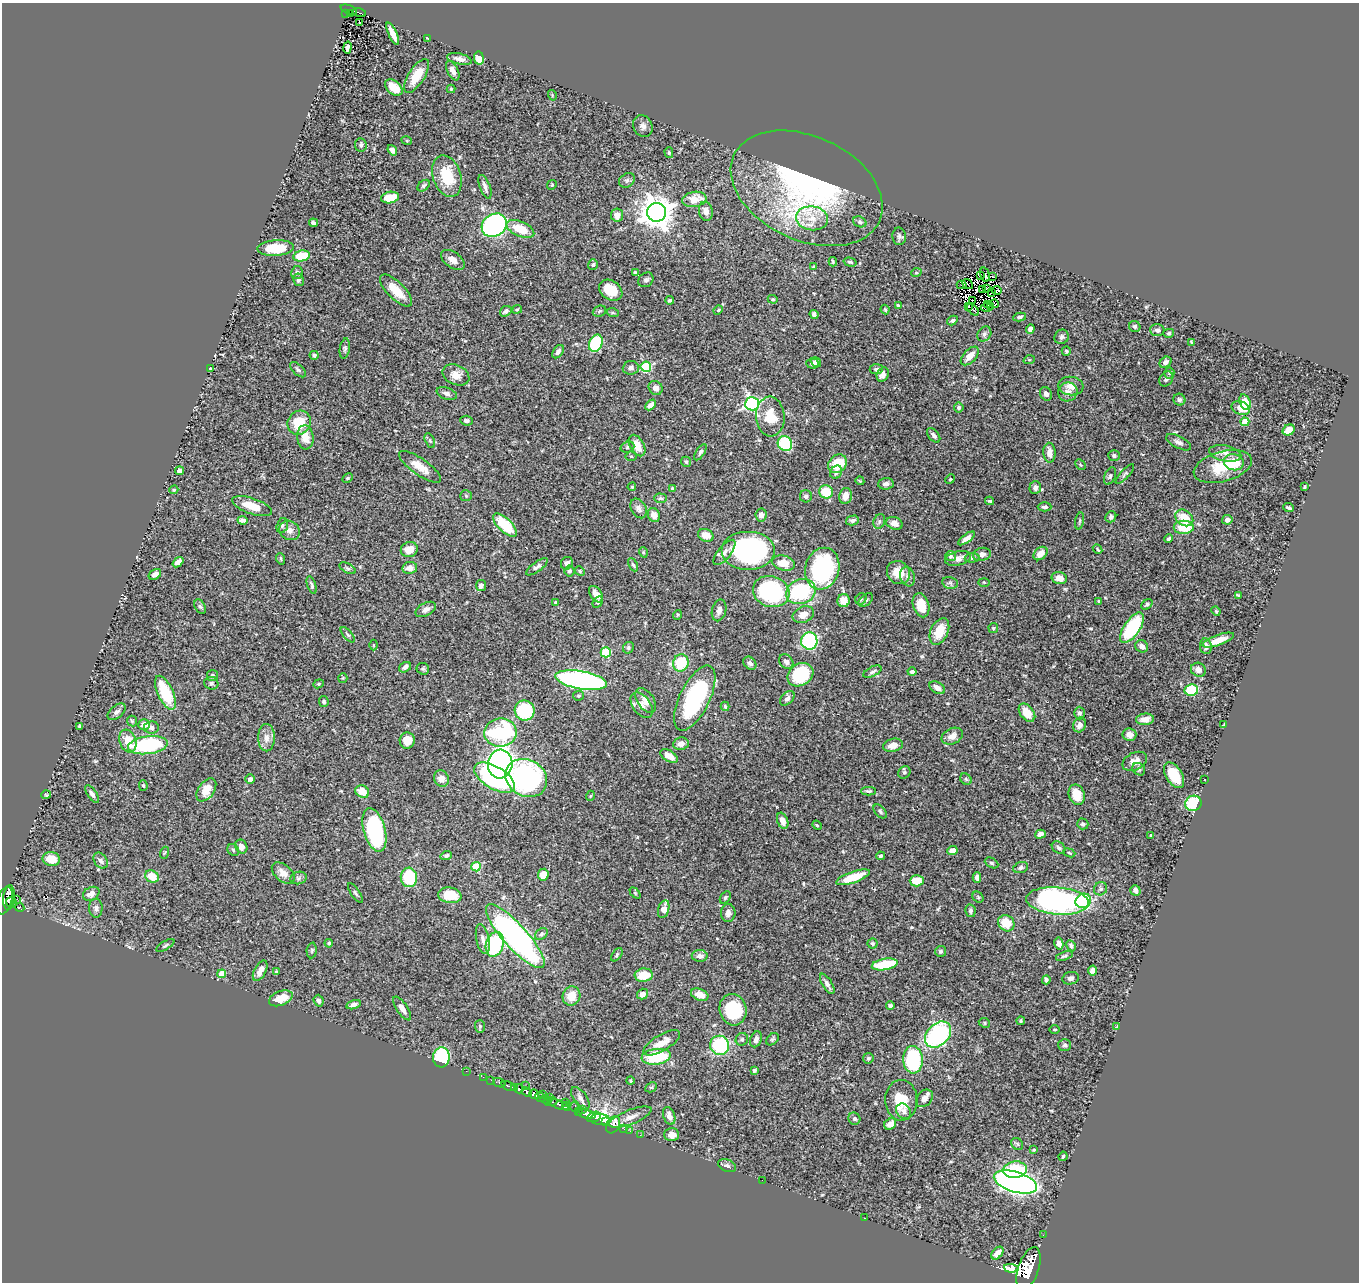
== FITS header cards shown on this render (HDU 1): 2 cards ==
NAXIS1  =                 1357
NAXIS2  =                 1280

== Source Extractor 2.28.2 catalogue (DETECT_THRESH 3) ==
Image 1357 x 1280 px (HDU 1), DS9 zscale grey, 1 PNG px = 1 image px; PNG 1361 x 1284 px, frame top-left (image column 1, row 1280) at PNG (2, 3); each listed source drawn as its Kron ellipse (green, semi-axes under 4 px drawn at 4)
Background 0.452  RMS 0.021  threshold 0.0644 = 3 sigma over >= 5 px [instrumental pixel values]
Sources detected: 456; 5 with non-positive FLUX_AUTO (blend fragments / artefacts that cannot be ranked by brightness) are neither listed nor drawn; the other 451 listed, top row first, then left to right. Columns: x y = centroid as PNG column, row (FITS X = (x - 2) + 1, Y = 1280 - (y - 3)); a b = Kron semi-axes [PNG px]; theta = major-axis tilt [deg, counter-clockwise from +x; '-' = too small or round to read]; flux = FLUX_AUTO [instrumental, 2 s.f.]
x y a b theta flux
349 10 8 4 -20 83
350 13 3 2 - 12
359 13 7 3 -17 13
346 14 2 2 - 3.3
359 23 2 2 - 1.3
393 34 12 4 -65 13
428 38 4 2 - 1.4
348 47 6 4 80 4.1
479 58 6 5 - 29
459 59 13 5 -13 8.6
453 71 11 5 -63 7.5
417 76 19 8 58 32
394 88 10 6 -38 19
451 89 4 4 - 1.6
552 95 5 3 - 1.2
643 126 11 9 -61 6.5
407 141 5 3 - 1.4
361 145 7 6 - 3.6
392 150 6 4 -53 6
669 153 5 4 - 2.3
447 176 21 14 -72 49
627 180 8 6 35 3.6
552 185 5 4 - 1.7
424 186 7 5 40 2.7
485 187 12 5 -69 6.6
807 188 80 52 -24 330
390 198 9 5 10 36
694 199 12 7 9 23
706 211 9 7 -78 11
657 212 9 9 - 2500
617 215 6 6 - 11
812 218 16 12 -7 24
860 222 7 5 -20 3.2
313 223 4 4 - 4.6
494 225 13 11 35 350
520 229 15 7 -22 32
899 236 9 6 -88 4.6
276 248 18 8 4 41
301 256 8 5 11 33
453 260 13 7 -35 11
833 262 4 3 - 2
850 262 6 4 -15 2.2
593 265 5 5 - 2.5
813 267 3 3 - 1.7
297 273 7 5 81 3.2
635 273 4 4 - 3.3
916 273 5 3 - 1.3
980 275 3 2 - 0.15
985 275 7 4 -75 1.9
992 276 2 2 - 0.98
298 280 6 5 - 3.4
646 280 8 6 42 4.1
968 284 6 3 -36 0.26
962 285 5 3 - 4.6
987 288 2 2 - 1.2
611 290 12 9 -33 30
983 290 2 2 - 0.084
997 290 5 2 - 0.4
396 291 21 8 -45 28
992 293 4 2 - 2.1
773 299 5 4 - 1.8
670 300 4 3 - 2.6
972 301 2 2 - 2.4
994 304 4 2 - 0.14
898 305 4 3 - 1.6
987 305 3 2 - 0.38
991 306 2 2 - 0.96
968 307 3 3 - 3.7
986 307 6 2 0 0.56
517 309 5 3 - 1.6
718 310 5 4 - 1.5
885 310 5 3 - 2.1
973 310 7 4 -41 4.5
506 311 6 5 - 4.5
599 311 7 5 22 2.5
613 313 6 4 -18 1.7
814 314 5 4 - 3.3
1020 317 6 4 11 3.1
952 321 6 4 31 3.2
1135 326 6 5 - 3
1030 329 5 4 - 4.9
1157 330 7 6 - 4.9
1169 333 5 4 - 2.4
984 334 8 6 53 3.8
1062 337 7 6 - 4
1191 342 4 3 - 1.5
596 343 9 6 66 130
345 349 10 5 81 3.3
1066 351 4 4 - 2.2
558 352 7 5 55 4.8
314 355 4 4 - 2.4
970 356 11 6 47 14
1029 360 5 3 - 1.4
816 362 5 4 - 4.9
1166 362 6 5 - 5.2
812 364 6 5 - 3.5
646 367 5 5 - 120
631 368 8 7 - 5.3
210 369 4 3 - 1.3
876 369 7 5 5 4
298 370 10 5 -43 3.3
1169 373 5 5 - 2.2
883 374 7 5 60 6.8
456 375 14 9 -24 12
1166 379 8 6 55 4.9
1071 386 13 9 -6 12
656 388 7 6 - 8.2
1068 392 10 9 - 7.9
447 393 10 6 -19 5.6
1046 394 7 6 - 5.2
1179 400 6 5 - 3.2
1245 402 8 5 -72 29
752 404 7 7 - 330
651 405 6 4 44 7
959 407 5 5 - 3.8
1241 408 9 6 -23 19
770 417 20 14 -86 33
466 421 6 5 - 3.1
1245 422 4 4 - 28
299 423 12 11 - 37
1289 430 6 5 - 20
934 435 8 5 -51 4.9
305 437 12 8 -85 17
430 441 8 4 -63 2.4
1179 442 13 6 -26 5.6
785 444 8 7 - 82
637 446 11 7 -61 19
627 447 7 5 19 2.9
700 452 9 4 57 2.8
1049 453 10 6 -87 11
1225 453 16 8 -11 11
1114 455 6 5 - 2.7
631 456 5 5 - 1.9
686 462 5 4 - 2.7
1234 462 10 8 -15 36
838 464 10 8 42 41
1080 465 6 3 -45 1.8
420 467 25 8 -35 20
1223 467 30 15 15 50
179 471 4 4 - 11
836 472 7 5 60 4
1125 474 13 3 47 2.9
1110 476 9 5 68 3.3
348 478 5 4 - 1.7
950 479 5 4 - 1.7
860 481 4 3 - 1.4
886 484 8 6 5 5
632 487 4 3 - 1.8
1035 487 6 5 - 5.7
1304 487 3 3 - 1.5
673 489 4 3 - 4
174 490 4 3 - 1.5
826 492 7 6 - 38
466 496 6 5 - 1.8
806 496 6 6 - 3.8
845 496 8 6 78 12
660 498 6 4 -1 2.5
990 501 4 3 - 1.9
252 506 21 8 -19 23
1045 507 7 4 -1 3.9
639 508 10 7 -61 5.9
1288 508 5 3 - 3.1
654 515 7 5 -65 10
761 515 6 5 - 6.9
1111 517 6 5 - 3.8
1184 518 10 7 -37 28
243 520 5 4 - 4.7
852 520 6 5 - 4.6
1227 520 5 4 - 6.9
879 521 7 5 70 3.1
1080 521 8 3 79 1.9
894 523 8 6 -20 8
505 525 15 6 -44 51
282 526 7 5 73 3.3
1184 527 10 6 1 39
290 530 11 9 -36 8.7
706 535 8 6 -21 12
966 538 10 4 36 6.7
1169 538 4 3 - 2.4
409 549 9 7 21 17
1097 549 5 3 - 1.6
748 550 27 19 0 310
643 552 5 3 - 1.4
724 552 15 6 51 10
1040 553 8 5 42 15
982 554 9 6 15 7.8
950 556 5 5 - 2.3
958 558 13 7 13 8.3
972 558 7 4 2 2.8
281 559 6 3 -72 1.6
178 562 6 4 38 8.8
567 563 6 6 - 5.8
783 563 12 7 -14 19
633 565 7 4 -63 2.4
537 567 13 4 36 4.6
347 568 9 4 -27 3.1
410 568 7 6 - 9.4
822 569 21 17 75 200
569 571 5 5 - 3
580 571 5 4 - 1.8
898 573 12 11 - 21
155 574 7 4 32 7.4
908 577 10 7 -71 5.9
1059 578 8 6 -14 12
984 582 6 4 -2 1.8
950 583 8 6 -12 3.4
312 585 9 3 -71 2.8
481 585 5 5 - 6.3
771 592 18 15 -17 160
801 592 15 12 21 120
596 594 9 5 -54 13
1238 595 4 3 - 1.8
861 599 6 5 - 2.5
866 600 8 5 42 3.2
843 601 6 6 - 18
1099 601 4 3 - 1.5
555 602 3 3 - 2.1
598 602 6 4 59 2.7
1147 604 6 4 40 2.7
921 605 12 8 -73 24
200 607 7 5 -61 2.8
426 609 11 6 28 6.6
719 610 11 7 77 7.1
1216 611 5 4 - 1.7
677 615 5 3 - 1.5
803 615 11 8 21 11
993 628 5 5 - 1.9
1132 628 17 8 56 120
939 631 14 8 65 25
348 635 9 4 -49 2.8
1218 640 16 5 20 18
809 641 8 8 - 160
374 645 5 3 - 1.2
1142 646 7 6 - 7.1
1206 646 8 6 -82 6.6
628 648 6 5 - 2.5
606 652 5 5 - 79
786 661 8 6 -45 4.6
681 663 8 7 - 51
750 663 7 5 -45 4.4
405 667 6 4 34 5.7
423 669 6 6 - 2.7
1198 670 8 7 - 7.3
872 672 10 5 28 3.8
912 672 4 4 - 3.5
213 675 6 5 - 2.7
800 675 14 11 32 88
343 678 5 4 - 1.6
581 680 26 9 -10 410
211 683 7 6 - 3.3
319 684 5 4 - 1.8
937 688 8 5 -32 6.4
1191 690 7 5 9 82
165 693 18 7 -66 60
578 696 5 5 - 2
695 698 35 15 64 160
787 698 8 5 45 4.7
646 700 14 8 -55 9.9
324 702 5 5 - 2.7
642 705 14 8 -53 10
725 706 5 3 - 2.3
525 711 10 10 - 85
116 712 10 6 41 4.6
1027 713 10 6 -51 19
1079 713 6 5 - 3.6
1145 719 9 6 6 11
132 721 5 5 - 2.2
144 725 6 5 - 11
1080 725 7 6 - 6.6
1224 725 4 2 - 2
80 726 3 3 - 2.2
151 727 7 6 - 4.6
500 732 16 14 8 170
1129 735 7 6 - 8.8
952 736 11 7 25 9.4
266 738 13 8 -90 12
128 741 12 8 -70 24
407 741 8 7 - 18
681 744 8 6 8 8.8
148 745 20 9 7 120
893 745 10 6 13 13
669 756 10 5 -30 13
1135 761 13 8 27 12
500 764 14 12 83 530
1139 769 7 5 -46 3.1
904 772 7 5 44 2.8
1174 775 14 8 -58 34
494 778 22 11 -31 240
526 778 21 18 -30 260
250 779 5 4 - 4.5
441 779 8 7 - 11
966 779 6 5 - 2.2
1205 780 2 2 - 1.2
143 786 5 4 - 2.1
206 790 13 8 54 17
869 791 7 4 -1 2.6
362 792 7 6 - 23
92 794 10 4 -57 4.9
46 795 5 3 - 1.2
1077 795 10 7 -68 25
590 796 5 3 - 1.2
1193 803 8 7 - 58
880 811 8 5 -46 2.9
783 821 8 5 -68 8.3
1083 824 6 5 - 3.1
817 825 5 4 - 1.8
374 830 22 11 -75 190
1040 834 5 4 - 7.5
1151 835 3 3 - 1.6
241 847 7 6 - 8.2
1059 848 7 5 -34 3.3
233 850 6 5 - 2.6
952 851 5 4 - 12
164 853 6 4 70 1.8
1069 853 6 3 -21 1.6
446 855 6 4 18 3.2
880 856 4 3 - 2.2
51 859 9 7 -10 25
101 861 9 6 -53 5.4
991 863 7 4 -27 2.9
476 867 5 4 - 48
1021 867 7 5 19 3.6
283 873 13 8 -41 12
543 875 6 5 - 18
152 876 7 6 - 28
409 877 10 8 -85 60
853 877 18 5 19 40
298 878 8 6 15 3.5
977 878 5 4 - 4.4
917 881 7 5 2 24
1100 889 7 6 - 3.6
1135 891 6 5 - 7.2
355 893 11 4 -55 2.9
635 893 6 4 -46 2
91 894 9 6 29 9.2
450 895 12 8 -8 29
9 897 12 6 83 350
725 897 7 5 51 2.6
978 897 6 5 - 2.1
17 899 2 2 - 15
4 901 14 7 73 260
1057 901 31 13 -5 400
1083 901 8 7 - 80
11 902 5 5 - 87
20 907 5 4 - 71
96 908 9 6 -88 5.5
664 909 9 5 74 15
970 911 6 5 - 3.6
728 913 9 7 85 7.5
1006 923 9 7 -45 28
541 934 7 5 38 3.3
515 936 42 12 -48 510
483 939 15 6 -79 7
329 943 4 4 - 2.5
1059 943 6 4 -79 8
495 944 12 8 73 120
872 944 5 5 - 2.3
165 945 10 3 32 2.1
1071 946 6 4 -61 2.9
312 950 8 5 85 2.2
941 951 5 5 - 2.8
617 955 7 4 54 2.5
700 956 8 6 -1 6.1
1064 956 8 4 18 2.6
885 964 13 5 9 67
1092 970 5 4 - 6.1
260 971 11 6 62 12
276 972 3 3 - 2
222 974 4 4 - 34
644 975 9 6 5 36
1071 978 8 6 13 3.9
1046 980 4 4 - 2.9
827 984 11 5 -59 6
642 994 6 5 - 8.1
700 995 9 5 -20 12
571 996 10 8 68 23
281 998 12 7 21 24
319 1001 6 5 - 4.7
354 1005 7 4 15 6.4
890 1006 4 3 - 2.8
402 1009 14 5 -56 8.7
733 1010 16 13 -74 76
1021 1021 4 4 - 2.5
984 1023 6 4 -24 2
480 1026 6 5 - 2.6
1117 1026 4 2 - 0.89
1055 1029 5 2 - 1.4
938 1035 15 10 46 220
742 1039 6 6 - 3
756 1039 8 5 70 5.7
772 1039 7 5 42 2.7
662 1043 21 8 30 19
720 1045 9 9 - 110
1065 1045 6 6 - 3
441 1057 10 8 86 120
656 1057 14 7 7 68
868 1058 5 5 - 2.5
913 1060 14 10 -87 130
754 1070 4 3 - 3.1
466 1071 2 2 - 1.8
483 1077 2 2 - 5.2
491 1080 2 2 - 4.1
630 1081 4 4 - 1.8
499 1083 6 3 -24 37
508 1086 7 3 -27 75
526 1086 2 2 - 5.5
651 1087 6 4 28 2.1
514 1088 4 3 - 120
519 1089 4 3 - 190
527 1092 5 3 - 160
534 1094 5 4 - 300
543 1094 2 2 - 6.2
540 1097 5 3 - 110
550 1097 4 3 - 28
580 1098 13 6 -54 6.3
924 1098 10 7 48 8.9
546 1099 6 3 -17 65
901 1100 20 16 -89 38
551 1101 6 4 3 140
565 1102 2 2 - 21
558 1104 10 3 -18 140
567 1106 4 4 - 120
575 1107 5 3 - 59
582 1109 2 2 - 17
904 1111 8 6 -48 4.6
578 1112 3 2 - 39
586 1114 9 3 -12 410
669 1116 9 5 -71 7.8
594 1117 7 5 21 220
630 1117 22 7 21 12
600 1119 10 5 -4 170
854 1119 6 5 - 3.2
606 1122 3 3 - 59
890 1124 6 5 - 12
613 1125 9 6 59 14
624 1129 2 2 - 5.9
630 1131 2 2 - 6.4
640 1135 2 2 - 4.3
672 1135 7 6 - 10
1017 1144 7 5 -46 2.5
1034 1150 3 3 - 1.3
1063 1156 5 3 - 1.9
727 1166 9 6 -21 4
1015 1170 12 8 7 55
762 1180 2 2 - 2.4
1015 1182 22 10 -17 1100
864 1218 2 2 - 0.73
1043 1235 2 2 - 5.5
997 1253 7 5 49 11
1011 1268 7 4 -4 17000
1028 1269 22 10 71 2200
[5 non-positive-flux detections neither listed nor drawn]